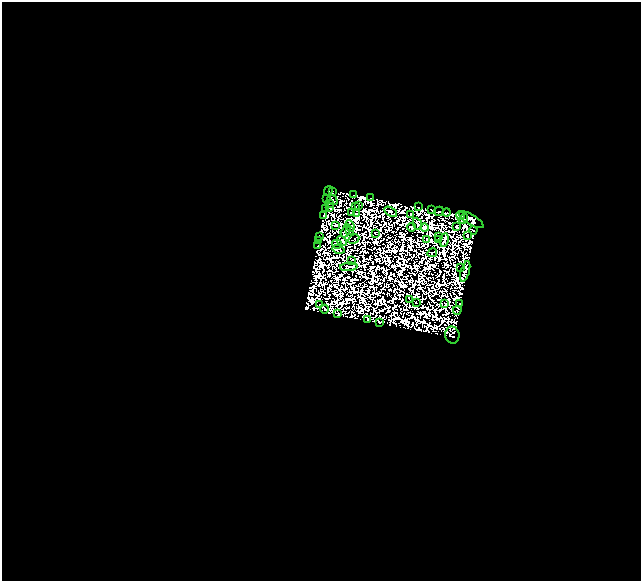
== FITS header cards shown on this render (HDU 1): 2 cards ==
NAXIS1  =                  639
NAXIS2  =                  579

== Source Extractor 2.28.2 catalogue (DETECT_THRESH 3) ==
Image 639 x 579 px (HDU 1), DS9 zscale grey, 1 PNG px = 1 image px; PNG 643 x 583 px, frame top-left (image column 1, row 579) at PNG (2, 2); each listed source drawn as its Kron ellipse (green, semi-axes under 4 px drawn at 4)
Background -0.039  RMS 6.2e-06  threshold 1.86e-05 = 3 sigma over >= 5 px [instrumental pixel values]
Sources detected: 185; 124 with non-positive FLUX_AUTO (blend fragments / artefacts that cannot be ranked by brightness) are neither listed nor drawn; the other 61 listed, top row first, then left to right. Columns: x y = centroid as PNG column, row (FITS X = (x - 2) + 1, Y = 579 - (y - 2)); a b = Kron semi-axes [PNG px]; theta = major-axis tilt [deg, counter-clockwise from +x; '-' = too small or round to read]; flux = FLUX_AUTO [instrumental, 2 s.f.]
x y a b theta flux
328 191 5 3 - 4.1
332 191 3 2 - 1.5
354 195 2 2 - 0.079
327 198 3 2 - 0.63
371 198 2 2 - 0.64
332 200 5 2 - 0.82
330 203 3 2 - 1.7
358 205 3 2 - 0.17
355 206 2 2 - 0.49
418 207 3 2 - 0.21
325 208 4 3 - 2.2
330 208 3 2 - 1.5
432 209 3 2 - 0.49
439 211 5 3 - 0.34
351 212 2 2 - 0.018
391 212 7 3 -31 1.8
447 213 4 2 - 4.2
356 214 2 2 - 1.4
410 214 3 2 - 1.5
323 215 3 2 - 1.4
461 216 4 3 - 3.8
463 219 5 4 - 3.2
471 220 14 5 -31 9.7
417 224 6 4 -66 0.26
336 225 4 3 - 1.1
350 226 6 4 -70 0.086
457 226 3 3 - 0.38
411 227 4 3 - 0.69
425 228 4 4 - 0.53
349 230 3 3 - 1.8
473 230 4 2 - 1.6
346 231 7 3 62 0.58
375 233 2 2 - 0.91
467 235 3 2 - 0.045
319 236 3 2 - 0.44
439 236 3 2 - 1.1
354 239 6 2 29 1
427 239 2 2 - 0.63
319 240 2 2 - 0.55
439 240 2 2 - 1.1
444 240 7 4 80 1.4
342 241 5 4 - 1.7
337 244 5 2 - 0.098
317 246 3 2 - 3.8
339 249 6 2 -14 0.31
432 253 5 2 - 0.15
351 260 2 2 - 1.4
349 267 9 3 4 0.63
461 268 3 2 - 0.48
465 271 11 4 74 4.2
410 299 3 2 - 0.72
416 302 2 2 - 0.28
445 303 2 2 - 1.2
320 304 2 2 - 0.34
460 304 2 2 - 1.1
324 309 4 3 - 1.8
457 310 4 3 - 0.57
338 314 4 3 - 1.8
368 320 3 2 - 1.3
379 322 4 2 - 2.9
452 335 8 7 - 6
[124 non-positive-flux detections neither listed nor drawn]